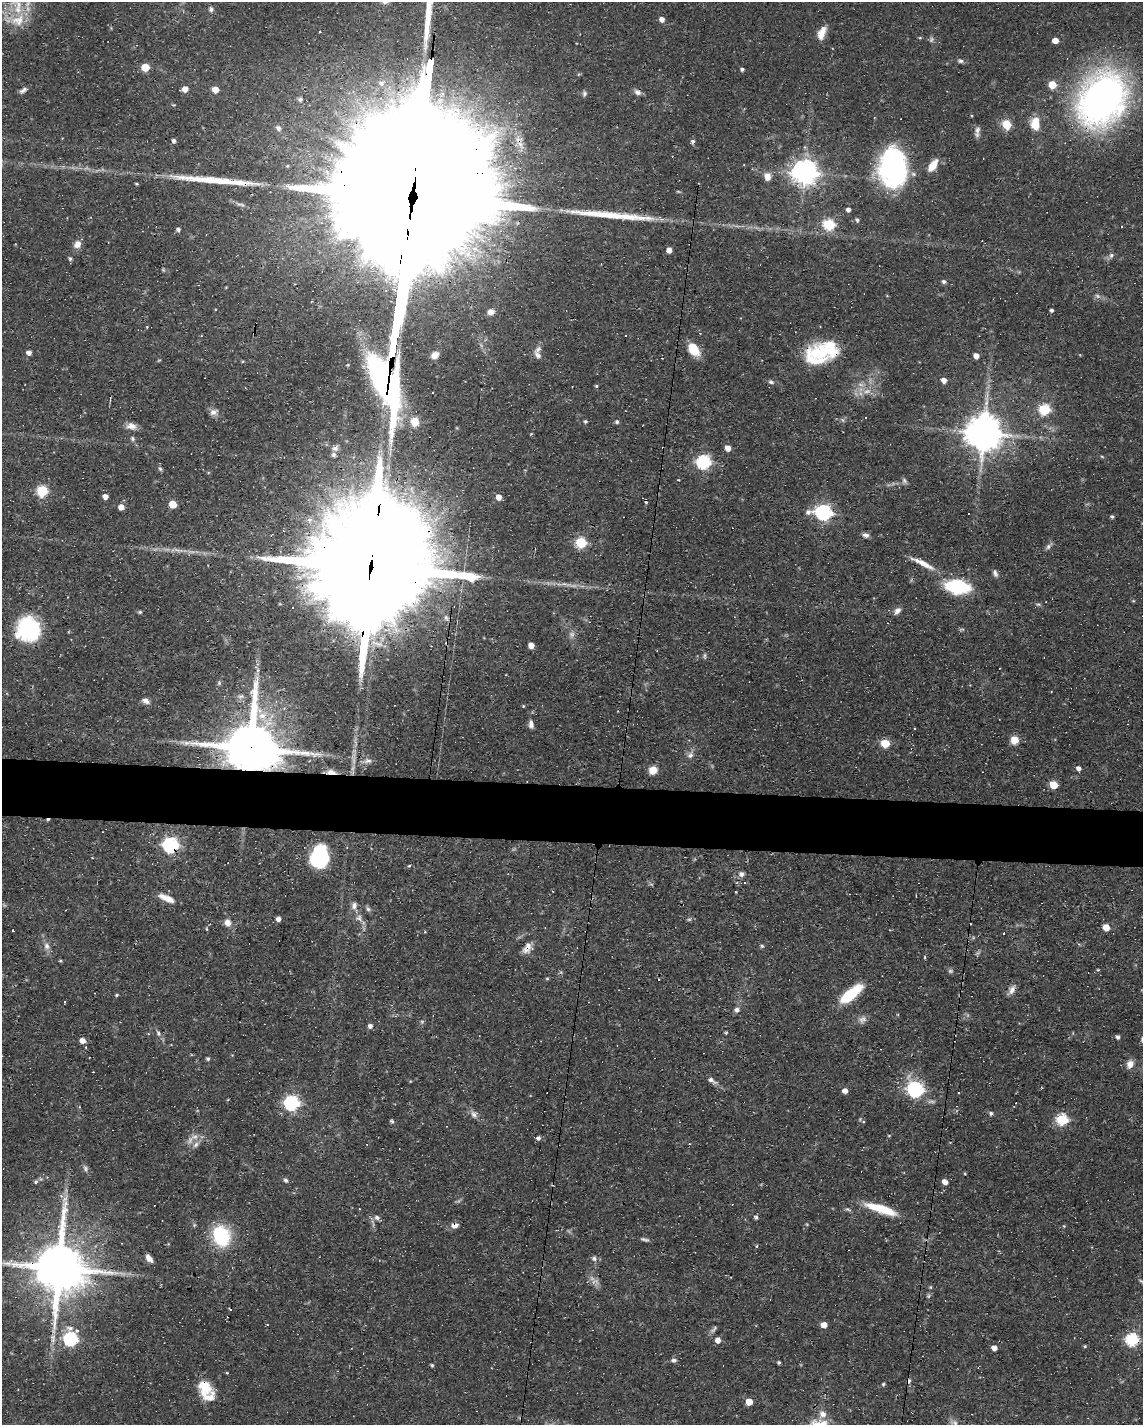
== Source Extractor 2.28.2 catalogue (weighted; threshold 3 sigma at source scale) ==
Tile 7 of 4 x 3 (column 3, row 2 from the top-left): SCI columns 2281-3421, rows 1636-3058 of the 4561 x 4584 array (HDU 1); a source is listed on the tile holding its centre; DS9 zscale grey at full resolution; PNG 1145 x 1427 px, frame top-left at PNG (2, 2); no overlay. Shown black and unused: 4% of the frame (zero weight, under 3 of 4 exposures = <1% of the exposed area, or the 3 px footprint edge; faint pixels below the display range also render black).
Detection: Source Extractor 2.28.2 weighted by HDU 2 'WHT'; one run over the whole footprint, this tile lists its part. Background 0.0541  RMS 0.0032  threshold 0.0144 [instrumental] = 3 sigma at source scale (4.5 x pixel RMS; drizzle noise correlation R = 1.50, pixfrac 1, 0.05/0.05 arcsec/px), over >= 5 px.
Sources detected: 224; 7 too faint to see at this stretch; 15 cosmic-ray / hot-pixel residue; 3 long thin detections or spike segments (spike, bleed or trail) — not listed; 9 inside a brighter listed object's ellipse — not listed separately; the other 190 listed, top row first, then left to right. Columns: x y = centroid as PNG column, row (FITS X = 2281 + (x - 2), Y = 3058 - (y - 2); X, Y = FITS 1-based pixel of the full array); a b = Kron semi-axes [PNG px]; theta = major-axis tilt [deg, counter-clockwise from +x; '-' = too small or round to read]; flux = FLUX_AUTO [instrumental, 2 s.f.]
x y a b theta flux
211 9 6 6 - 0.8
662 19 5 5 - 2
18 20 23 17 28 8.1
822 33 16 8 69 3.4
920 38 4 4 - 0.34
1055 41 5 4 - 3.7
960 61 8 6 -16 0.83
145 67 5 5 - 9.3
742 69 4 4 - 0.73
381 83 11 9 -5 2.8
1052 85 5 5 - 8.8
185 89 5 5 - 3
23 90 11 5 33 1.1
215 90 5 5 - 3.9
637 92 10 7 -34 1.3
584 93 8 6 89 0.74
300 99 6 5 - 0.76
1101 99 44 33 57 170
173 105 5 4 - 0.33
1035 123 17 11 89 5.4
1007 124 6 5 - 10
278 128 8 6 -59 1.1
977 130 12 7 79 1.4
174 141 4 4 - 1
692 141 6 5 - 0.7
520 144 19 8 -56 3.6
933 165 13 7 55 4.8
287 166 5 4 - 0.45
893 168 41 29 -89 53
805 172 8 8 - 340
767 176 10 8 -78 2.6
136 184 4 3 - 0.41
240 205 15 5 -16 1.2
848 209 5 5 - 1.4
857 220 5 5 - 0.76
829 224 6 6 - 30
178 229 4 4 - 0.91
77 244 9 8 - 2.2
669 250 4 4 - 2.6
1111 255 8 6 55 0.95
70 259 6 4 -89 0.62
163 270 5 5 - 0.37
944 281 6 5 - 0.74
1051 310 3 3 - 0.72
491 312 7 6 - 1.9
147 327 5 3 - 0.24
700 333 3 3 - 0.23
625 335 3 3 - 9.1
693 349 14 9 -54 7.6
538 350 13 6 47 1.6
29 353 5 4 - 1.6
820 353 31 18 -11 17
434 355 10 8 43 2.2
976 356 5 4 - 2.6
944 380 5 4 - 2.3
771 382 8 5 -25 0.76
596 386 4 4 - 0.42
867 391 12 7 8 2.4
432 392 3 3 - 0.72
1044 409 6 6 - 28
214 412 12 9 13 1.7
865 417 3 3 - 0.71
585 421 4 4 - 0.56
414 422 5 5 - 12
617 422 5 5 - 0.7
131 426 14 7 -6 2.2
984 432 11 10 - 940
132 438 6 5 - 0.67
335 448 9 7 22 1.2
728 448 5 4 - 2.8
1102 457 6 3 -21 0.33
704 462 7 6 - 58
160 469 6 5 - 0.56
904 481 8 6 -56 0.85
42 491 6 6 - 26
105 496 5 4 - 2.3
499 497 5 5 - 2.7
173 504 5 5 - 7.1
121 507 5 4 - 3.1
823 513 8 6 -7 95
1112 517 4 4 - 0.6
309 519 3 3 - 2
866 535 8 6 -14 1.1
581 543 6 6 - 25
1048 546 9 6 52 0.99
923 563 34 6 -27 4.7
371 567 71 24 82 26000
995 573 10 6 -68 1
957 587 15 8 -8 39
1133 601 5 3 - 0.28
1038 604 7 5 -6 0.58
897 611 9 6 48 1.6
140 612 5 4 - 0.51
446 618 10 6 -70 1.1
29 629 21 20 - 38
571 634 9 8 - 1.3
531 645 5 5 - 3.2
705 656 9 3 90 0.52
258 670 6 5 - 0.72
145 701 10 6 -24 1.5
523 706 4 3 - 0.32
262 716 13 11 41 4.8
531 724 11 6 -85 1.4
915 728 3 3 - 0.99
1014 740 8 7 - 3.9
195 743 19 8 -1 3.7
885 743 5 5 - 12
251 748 16 14 88 2900
690 755 9 8 - 1.4
1079 768 5 4 - 1.4
653 770 8 7 - 4
331 772 14 6 -6 2.6
1053 785 5 5 - 9.4
170 845 7 6 - 81
319 857 23 17 82 22
409 866 5 4 - 0.39
742 874 6 5 - 1.5
651 884 6 4 -18 0.43
166 898 19 7 -23 3.8
354 906 10 8 82 1.6
368 909 7 5 -61 0.78
359 918 11 9 -35 1.8
278 919 4 4 - 1.5
227 923 10 9 - 2.2
1106 927 5 5 - 5.8
13 930 3 2 - 0.66
1004 933 3 2 - 0.31
47 946 10 8 -68 1.8
762 946 5 5 - 0.52
527 948 16 10 60 2.8
61 961 5 3 - 0.38
1098 970 5 4 - 0.39
950 971 7 5 14 0.63
547 978 4 4 - 0.37
1012 990 13 7 60 2
850 994 23 8 40 17
116 995 4 3 - 0.45
65 1002 3 3 - 0.62
737 1010 8 7 - 1.1
862 1019 12 10 27 1.7
370 1026 5 5 - 1.3
158 1033 9 6 -64 1.1
726 1033 5 3 - 0.31
1118 1037 5 5 - 0.85
82 1040 5 5 - 2.5
208 1059 5 4 - 0.6
1130 1064 10 8 71 2.4
711 1080 10 6 -49 1.2
915 1089 7 7 - 80
845 1091 5 4 - 2
291 1103 7 6 - 72
991 1113 5 5 - 0.76
474 1114 11 8 -61 1.5
1062 1119 6 6 - 32
392 1121 7 3 -21 0.54
889 1136 5 3 - 0.27
195 1137 9 8 - 2.1
538 1138 5 5 - 1
85 1168 10 6 -68 1
286 1180 7 5 -53 0.72
36 1182 6 5 - 0.66
945 1182 5 4 - 2.3
848 1209 7 5 -5 0.65
881 1209 37 8 -18 11
376 1217 7 6 - 1.1
756 1217 5 5 - 0.75
455 1225 9 6 10 1.8
1064 1226 5 3 - 0.27
221 1236 20 15 -70 22
121 1243 3 2 - 0.23
149 1258 8 5 -52 2.2
594 1258 8 7 - 1
59 1268 15 14 - 2200
595 1282 14 9 -37 2
1142 1282 11 4 -24 0.76
230 1309 4 2 - 0.28
824 1325 5 5 - 3.3
77 1330 3 3 - 1.6
71 1339 7 6 - 59
718 1340 5 5 - 2.3
1132 1340 6 6 - 45
1085 1346 4 4 - 0.37
994 1348 5 4 - 2.2
673 1360 7 6 - 0.95
779 1363 3 3 - 0.62
432 1365 4 3 - 0.45
883 1384 5 4 - 0.46
206 1390 24 14 -63 8.9
749 1402 5 5 - 5.1
954 1423 13 7 -15 1.7
Overlapping masked pixels (flux is a lower limit): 13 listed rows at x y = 1101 99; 520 144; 820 353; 371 567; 957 587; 251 748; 331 772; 170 845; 527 948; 455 1225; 59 1268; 1132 1340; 206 1390
Isophote crosses this tile's border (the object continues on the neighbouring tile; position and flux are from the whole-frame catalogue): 3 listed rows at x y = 1101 99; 1142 1282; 954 1423
Unlisted compact peaks at least as high as the median listed source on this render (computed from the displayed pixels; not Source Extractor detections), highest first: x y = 823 1414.